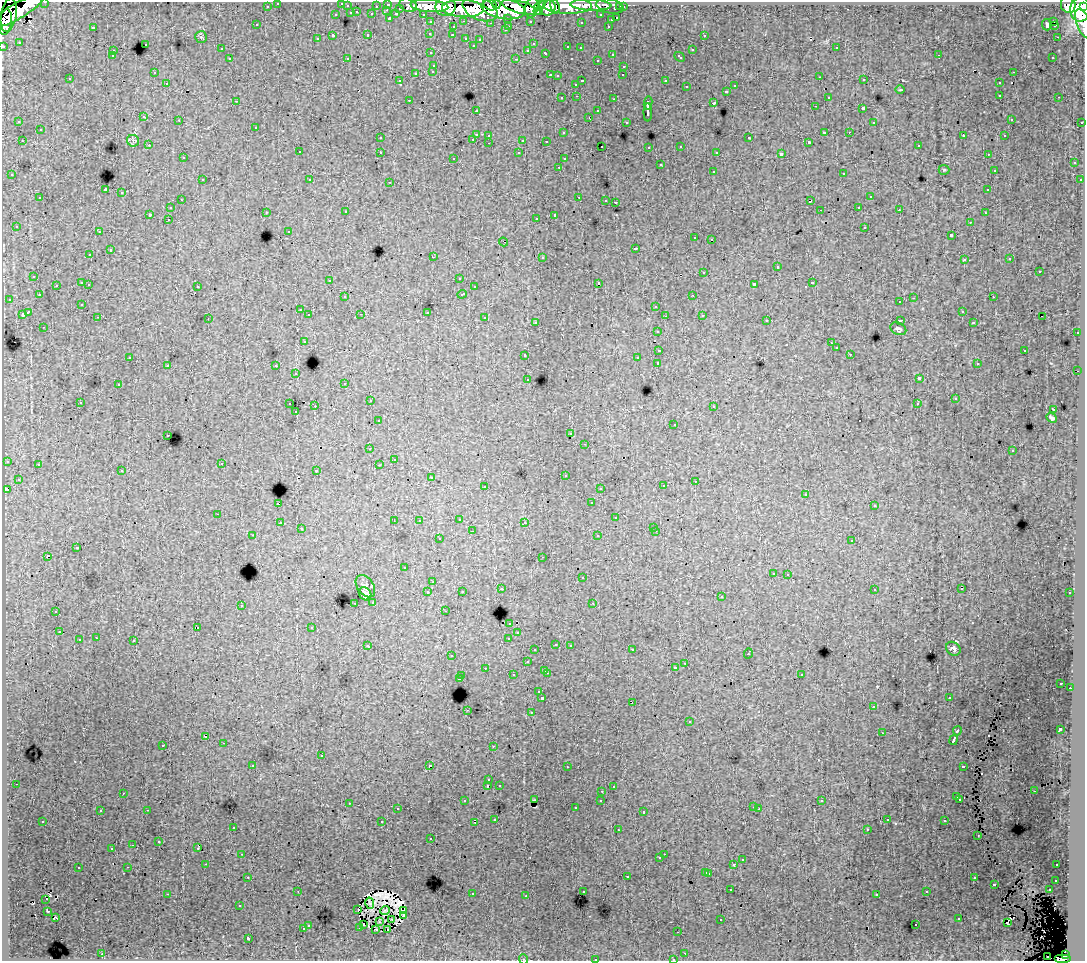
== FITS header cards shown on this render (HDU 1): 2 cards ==
NAXIS1  =                 1083
NAXIS2  =                  959

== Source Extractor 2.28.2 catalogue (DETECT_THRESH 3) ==
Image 1083 x 959 px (HDU 1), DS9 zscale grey, 1 PNG px = 1 image px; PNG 1087 x 963 px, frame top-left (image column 1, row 959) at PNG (2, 2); each listed source drawn as its Kron ellipse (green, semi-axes under 4 px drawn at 4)
Background 171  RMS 1.1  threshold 3.29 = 3 sigma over >= 5 px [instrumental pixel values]
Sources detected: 531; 9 with non-positive FLUX_AUTO (blend fragments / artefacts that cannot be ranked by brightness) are neither listed nor drawn; of the other 522, the 500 brightest by FLUX_AUTO listed and drawn (22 fainter detections omitted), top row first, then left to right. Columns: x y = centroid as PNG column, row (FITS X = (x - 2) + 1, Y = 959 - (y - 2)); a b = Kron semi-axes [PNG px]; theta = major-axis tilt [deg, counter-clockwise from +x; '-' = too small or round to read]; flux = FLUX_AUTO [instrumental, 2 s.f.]
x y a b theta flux
45 2 3 2 - 3900
278 3 3 3 - 2800
342 3 3 2 - 240
388 4 3 3 - 4900
408 5 9 6 -19 19000
490 5 7 5 -27 60000
496 5 4 3 - 38000
591 5 20 5 -2 45000
1068 5 8 7 - 100000
267 6 3 3 - 1600
347 6 3 3 - 870
376 6 3 2 - 1100
430 6 19 6 -4 180000
446 6 10 10 - 180000
540 6 6 4 40 60000
555 6 8 4 -76 58000
567 6 24 8 -1 200000
610 6 14 7 -11 29000
1084 6 4 3 - 74000
519 7 17 6 -16 290000
532 7 10 6 76 120000
547 7 8 8 - 170000
620 7 3 3 - 1400
623 7 3 3 - 2400
400 8 3 3 - 1100
463 8 21 8 -2 350000
480 9 18 11 -23 260000
503 9 22 10 -9 440000
1080 9 12 10 87 500000
387 10 3 2 - 270
17 11 30 8 30 370000
538 11 5 3 - 74000
357 12 3 2 - 440
351 13 3 3 - 890
372 14 3 3 - 1000
396 14 4 3 - 840
423 14 3 2 - 2200
9 15 17 7 80 260000
336 15 3 3 - 470
601 15 3 3 - 1700
390 18 3 3 - 1600
508 18 3 3 - 1300
617 18 3 3 - 590
611 20 3 3 - 490
464 21 3 2 - 490
530 21 3 3 - 1400
1054 21 3 3 - 1800
5 22 13 6 81 240000
431 22 3 3 - 2500
581 22 3 3 - 190
491 23 3 2 - 120
1084 24 15 7 -69 72000
257 25 3 3 - 230
1047 25 6 4 -83 510
1054 25 4 2 - 160
509 26 3 2 - 320
608 26 3 2 - 420
93 27 3 3 - 870
453 27 3 3 - 410
505 30 3 3 - 220
430 33 3 3 - 240
368 35 3 3 - 300
452 35 3 2 - 200
704 35 3 3 - 370
333 36 3 3 - 1600
201 37 6 6 - 120
1057 37 3 2 - 400
466 38 3 3 - 470
317 39 3 3 - 230
480 39 3 3 - 160
19 42 3 3 - 120
145 44 3 3 - 440
533 44 4 4 - 130
473 45 3 2 - 70
3 46 3 3 - 6000
568 47 3 3 - 320
580 48 3 3 - 240
836 48 3 2 - 360
221 49 3 2 - 120
528 50 3 3 - 160
692 50 3 3 - 550
113 51 3 3 - 340
431 53 3 3 - 270
546 53 4 3 - 460
612 54 3 3 - 330
939 55 2 2 - 94
112 56 3 3 - 160
680 57 6 3 -43 420
1053 57 3 2 - 130
347 58 3 2 - 91
230 59 3 3 - 360
516 59 3 2 - 580
597 60 3 3 - 250
434 65 3 3 - 330
624 66 3 3 - 380
433 71 3 3 - 350
154 72 3 3 - 170
1013 72 3 2 - 390
416 73 3 3 - 610
550 75 3 2 - 450
623 75 3 2 - 140
557 76 3 3 - 120
820 77 3 2 - 78
70 79 3 3 - 250
864 80 3 2 - 300
399 81 3 2 - 120
582 81 3 2 - 640
666 81 4 3 - 1400
167 83 3 2 - 230
999 83 3 3 - 300
576 84 3 3 - 300
735 86 3 3 - 440
686 87 3 3 - 280
900 90 4 3 - 60
726 91 3 3 - 370
1000 95 3 3 - 360
577 96 3 2 - 310
828 97 3 3 - 310
1059 97 3 2 - 260
562 98 3 3 - 240
614 99 3 2 - 530
409 100 3 2 - 180
236 101 3 3 - 61
648 103 7 4 79 2500
714 103 3 3 - 730
815 106 3 2 - 100
863 108 3 3 - 1300
476 110 3 2 - 150
598 111 3 3 - 380
648 112 9 3 89 2500
144 117 3 3 - 300
589 117 3 2 - 150
1011 119 3 3 - 180
179 120 3 2 - 270
19 122 3 3 - 94
626 122 3 3 - 200
874 122 3 2 - 56
1082 122 3 2 - 870
256 127 3 3 - 300
40 130 3 3 - 520
824 132 3 2 - 690
849 132 2 2 - 130
563 133 3 3 - 200
476 134 3 3 - 810
489 135 3 3 - 350
963 136 4 2 - 360
1004 136 3 3 - 170
380 138 3 3 - 240
749 138 3 3 - 370
473 139 3 2 - 410
523 140 3 3 - 1000
22 141 3 2 - 290
133 141 6 6 - 170
546 141 3 2 - 130
809 142 3 3 - 130
489 143 3 2 - 220
149 145 3 2 - 210
602 146 2 2 - 86
681 146 3 3 - 260
918 146 3 3 - 170
649 147 3 3 - 170
299 152 3 3 - 270
380 152 3 3 - 310
717 152 3 3 - 130
519 153 3 3 - 250
781 154 4 3 - 2400
988 154 3 2 - 280
183 158 3 3 - 200
454 158 3 3 - 170
564 159 3 3 - 180
1074 163 3 3 - 370
660 165 3 3 - 590
559 167 3 2 - 250
944 170 5 5 - 88
994 170 3 3 - 140
713 171 3 3 - 460
844 173 3 3 - 410
12 175 3 3 - 170
202 180 3 3 - 320
310 180 3 3 - 210
1080 180 3 3 - 220
390 182 3 2 - 360
105 190 4 3 - 10000
988 190 3 3 - 160
122 193 3 3 - 670
579 197 3 2 - 460
870 197 3 3 - 490
40 198 3 3 - 420
181 200 3 2 - 210
606 200 3 2 - 140
810 201 4 3 - 800
615 202 3 2 - 290
859 207 3 2 - 240
170 208 3 3 - 270
820 210 3 2 - 80
899 210 3 2 - 160
266 212 3 2 - 180
346 212 3 3 - 300
985 213 3 2 - 140
150 214 3 3 - 1300
555 215 4 3 - 2100
536 218 3 2 - 120
168 219 3 2 - 230
970 222 3 2 - 200
16 226 3 3 - 140
865 227 3 3 - 390
289 231 3 3 - 160
99 232 3 2 - 220
951 235 3 3 - 1400
695 238 3 3 - 280
711 239 3 2 - 300
503 242 4 2 - 150
636 248 3 3 - 870
110 250 3 3 - 870
90 255 3 2 - 210
433 257 3 2 - 960
542 257 3 3 - 560
1010 259 3 3 - 140
964 260 3 3 - 260
777 267 3 3 - 810
1039 271 3 3 - 910
704 272 3 3 - 450
34 276 3 3 - 280
459 278 3 3 - 170
330 280 3 2 - 120
82 283 3 3 - 860
599 283 3 3 - 1700
812 283 3 3 - 470
89 284 3 2 - 330
754 284 4 3 - 2000
56 285 3 2 - 280
197 286 3 3 - 440
474 287 3 3 - 300
462 294 5 3 - 490
39 295 3 3 - 310
693 295 3 2 - 210
345 297 3 3 - 280
993 297 3 2 - 180
914 298 3 2 - 460
9 299 3 2 - 170
900 302 3 3 - 230
82 304 3 3 - 180
656 306 3 3 - 540
300 310 3 2 - 190
962 311 3 3 - 240
28 312 4 3 - 1900
427 312 3 3 - 750
22 314 3 3 - 960
361 314 2 2 - 53
309 315 3 3 - 240
702 315 3 3 - 250
665 316 2 2 - 54
98 317 3 2 - 200
1042 317 2 2 - 93
485 318 3 3 - 570
208 319 2 2 - 54
767 320 3 2 - 120
900 320 3 2 - 64
536 322 3 3 - 200
973 323 3 3 - 200
44 327 3 2 - 140
898 329 8 6 -27 190
657 331 3 3 - 200
1077 333 3 2 - 270
304 341 3 3 - 470
831 343 2 2 - 59
836 348 3 3 - 180
659 350 4 3 - 1300
1025 350 3 3 - 630
850 354 3 2 - 150
525 355 3 3 - 350
130 357 3 2 - 110
637 358 3 2 - 74
658 363 3 3 - 2300
977 364 3 3 - 230
168 365 3 3 - 380
276 366 3 3 - 410
1078 371 2 2 - 510
296 374 3 3 - 310
919 378 4 3 - 2700
528 379 3 3 - 210
345 383 3 3 - 200
118 385 3 3 - 380
955 399 3 3 - 200
370 401 3 2 - 290
80 402 3 2 - 250
290 404 3 2 - 400
917 404 3 3 - 64
315 406 2 2 - 630
714 406 3 2 - 140
1053 409 3 2 - 57
296 412 3 2 - 170
1052 418 6 3 -42 160
378 421 3 3 - 200
674 424 3 2 - 85
571 434 3 3 - 220
168 435 3 2 - 240
585 444 3 2 - 170
370 449 3 2 - 120
1012 451 3 3 - 180
394 459 3 2 - 64
7 461 3 3 - 470
222 463 3 2 - 160
38 464 3 3 - 320
379 465 3 2 - 89
316 470 3 2 - 430
122 471 3 3 - 280
565 475 3 3 - 310
431 478 3 2 - 110
18 479 3 3 - 160
695 481 3 2 - 130
485 486 3 2 - 260
663 486 3 3 - 270
600 488 3 3 - 140
7 489 4 3 - 1100
806 494 3 2 - 130
592 503 3 3 - 140
278 504 3 3 - 920
874 506 3 3 - 160
218 514 3 2 - 210
616 518 3 3 - 500
459 519 3 2 - 340
394 521 2 2 - 63
419 521 3 3 - 170
525 522 3 2 - 190
280 523 3 2 - 240
653 527 3 2 - 150
301 529 3 3 - 150
472 531 3 2 - 120
656 531 3 2 - 210
253 535 3 2 - 51
598 536 3 3 - 320
439 539 3 3 - 300
852 541 3 3 - 250
77 548 3 3 - 910
48 556 4 3 - 780
543 557 3 2 - 110
404 568 3 3 - 170
773 573 3 3 - 280
788 574 3 2 - 200
582 578 3 3 - 250
433 582 3 2 - 120
365 586 12 8 -54 300
501 589 3 3 - 270
874 589 3 2 - 220
962 589 3 2 - 190
462 591 3 3 - 240
428 592 3 3 - 480
1070 593 3 3 - 240
365 594 7 6 - 420
721 597 3 3 - 280
373 602 3 3 - 220
355 603 3 2 - 220
593 603 3 2 - 83
241 605 3 3 - 420
56 611 3 3 - 480
445 611 3 2 - 190
510 623 3 3 - 360
197 627 3 2 - 330
312 627 3 3 - 350
59 632 3 3 - 260
518 633 3 3 - 190
96 638 3 2 - 260
509 638 3 3 - 600
79 640 3 3 - 540
134 641 3 3 - 920
556 644 3 3 - 290
570 645 3 3 - 270
368 646 4 3 - 330
953 649 8 6 -37 260
535 650 3 3 - 270
632 650 3 3 - 210
748 653 5 3 - 550
451 656 3 2 - 180
527 662 3 3 - 470
685 663 3 2 - 290
485 668 3 2 - 190
675 668 3 3 - 310
545 670 3 3 - 430
547 673 3 2 - 380
801 674 3 3 - 350
513 675 3 3 - 300
462 676 3 2 - 300
459 679 3 3 - 1200
1061 683 3 3 - 170
1070 688 3 2 - 170
539 692 3 3 - 310
542 698 3 3 - 2300
949 698 3 3 - 190
632 702 3 2 - 220
873 707 3 2 - 180
467 710 2 2 - 300
531 712 3 2 - 460
689 722 3 3 - 310
1060 729 4 3 - 2600
957 731 5 3 - 1000
882 733 3 2 - 68
206 737 3 2 - 130
954 740 5 3 - 3200
224 743 3 2 - 270
163 745 3 3 - 370
493 746 3 2 - 62
321 756 3 3 - 510
253 765 3 3 - 190
429 766 4 3 - 2700
963 766 4 3 - 900
567 767 3 2 - 140
489 780 3 3 - 200
16 784 3 2 - 150
499 785 3 3 - 240
488 786 3 3 - 1100
613 786 3 3 - 120
602 791 3 2 - 180
1034 791 3 2 - 140
123 793 3 2 - 78
957 797 3 3 - 270
960 799 3 2 - 190
534 800 3 2 - 51
601 800 3 3 - 210
464 801 3 3 - 230
822 801 3 3 - 130
349 803 3 2 - 330
753 807 3 2 - 190
575 808 3 3 - 150
397 809 3 2 - 190
759 809 2 2 - 59
147 810 3 2 - 500
100 811 3 2 - 210
644 812 3 3 - 650
495 819 3 3 - 180
887 819 3 3 - 120
43 821 3 2 - 180
945 821 3 3 - 370
382 822 3 3 - 910
475 822 3 2 - 100
233 827 3 3 - 300
867 829 3 3 - 120
618 830 3 2 - 180
978 836 3 2 - 110
431 839 3 3 - 260
159 841 3 3 - 320
133 845 3 2 - 87
112 848 3 2 - 110
198 848 4 2 - 93
242 854 3 2 - 270
664 854 2 2 - 170
660 858 3 3 - 210
742 860 3 3 - 270
206 864 2 2 - 170
734 864 3 3 - 1100
1057 865 3 2 - 170
128 867 3 2 - 220
78 868 3 3 - 410
706 872 3 3 - 490
709 873 3 3 - 390
627 876 3 3 - 490
248 877 3 2 - 210
974 878 3 3 - 350
1056 880 3 3 - 130
994 884 3 3 - 800
731 890 3 2 - 250
1049 890 3 2 - 300
298 891 3 2 - 89
583 892 3 3 - 230
927 892 3 3 - 220
167 894 3 2 - 920
472 894 3 3 - 590
877 894 3 3 - 190
526 896 3 2 - 150
46 899 3 2 - 57
370 903 6 2 -80 120
240 906 3 3 - 110
358 910 3 2 - 69
385 910 5 3 - 120
47 911 3 2 - 58
404 911 4 2 - 97
403 915 3 3 - 100
55 917 3 3 - 54
392 919 3 2 - 53
721 919 3 2 - 100
959 919 3 3 - 480
379 922 2 2 - 61
1007 922 3 3 - 190
308 925 3 3 - 490
364 925 3 2 - 180
916 925 3 2 - 180
360 927 3 3 - 200
303 929 3 3 - 340
376 929 3 2 - 100
388 929 3 2 - 66
678 932 3 2 - 62
248 938 3 3 - 2000
685 953 3 2 - 210
102 954 3 2 - 340
1065 955 4 4 - 48000
1047 956 2 2 - 210
523 959 5 3 - 59
595 959 3 2 - 420
673 959 3 2 - 180
1063 959 8 4 0 94000
At the frame edge (FLAGS 8, measured only in part): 11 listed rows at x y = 45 2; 278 3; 342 3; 1084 6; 5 22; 1084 24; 3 46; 523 959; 595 959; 673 959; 1063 959
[22 fainter detections neither listed nor drawn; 9 non-positive-flux detections neither listed nor drawn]